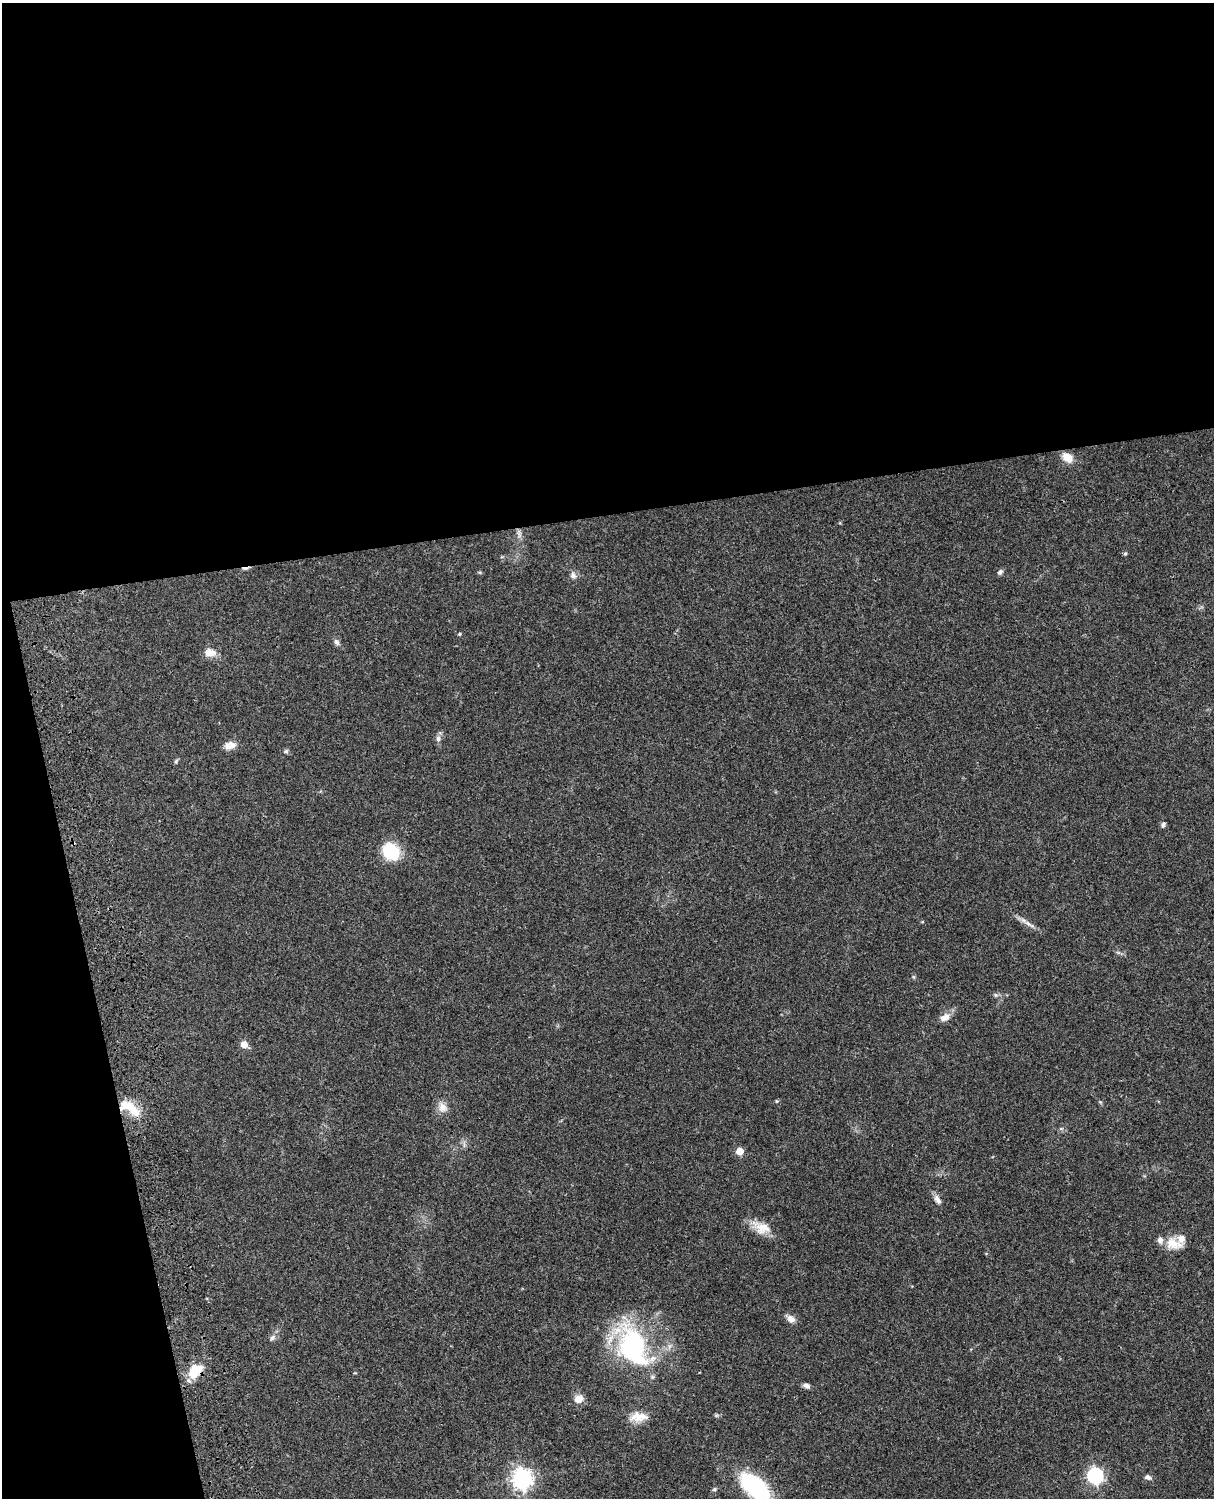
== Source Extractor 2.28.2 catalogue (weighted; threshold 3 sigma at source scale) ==
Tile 1 of 4 x 3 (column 1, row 1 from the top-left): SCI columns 121-1332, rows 3268-4763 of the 5087 x 4926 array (HDU 1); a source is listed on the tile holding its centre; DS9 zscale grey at full resolution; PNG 1216 x 1500 px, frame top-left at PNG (2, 3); no overlay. Shown black and unused: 39% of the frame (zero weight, under 3 of 4 exposures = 6% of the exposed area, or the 3 px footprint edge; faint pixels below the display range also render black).
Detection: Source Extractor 2.28.2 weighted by HDU 2 'WHT'; one run over the whole footprint, this tile lists its part. Background 0.0762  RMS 0.0058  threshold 0.0259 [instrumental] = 3 sigma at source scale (4.5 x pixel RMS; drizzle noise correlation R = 1.50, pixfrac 1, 0.05/0.05 arcsec/px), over >= 5 px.
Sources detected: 43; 1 inside a brighter object's white glare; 1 cosmic-ray / hot-pixel residue — not listed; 2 inside a brighter listed object's ellipse — not listed separately; the other 39 listed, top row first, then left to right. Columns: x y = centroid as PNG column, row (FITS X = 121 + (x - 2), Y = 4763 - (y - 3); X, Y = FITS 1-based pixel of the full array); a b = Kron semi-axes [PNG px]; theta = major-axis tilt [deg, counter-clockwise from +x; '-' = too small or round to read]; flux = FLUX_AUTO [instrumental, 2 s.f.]
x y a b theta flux
1067 457 14 9 -33 6.4
519 534 14 4 -77 2.4
1125 553 5 4 - 0.87
1000 572 7 5 46 1.5
573 575 10 8 -51 2.2
460 634 5 4 - 0.68
337 642 9 6 -63 1.8
210 653 13 9 -12 6.2
438 739 8 6 -89 1.9
230 745 15 9 10 4.6
286 751 7 5 16 1
176 761 7 4 65 0.89
1163 825 7 5 61 1.5
391 851 16 13 -54 28
922 922 5 3 - 0.43
1029 924 22 5 -28 3.6
996 995 6 5 - 1.2
945 1017 12 8 25 4.7
244 1044 6 6 - 5.5
777 1101 5 5 - 0.64
1100 1102 6 4 -70 0.69
443 1107 15 11 -60 4.7
130 1108 28 12 -33 14
740 1151 5 5 - 11
938 1199 14 6 -60 2.7
761 1228 26 14 -23 9.4
1173 1244 23 13 -15 9.4
790 1319 13 8 -38 3.3
272 1338 9 6 44 1.8
633 1347 55 35 -66 80
194 1372 18 12 84 12
806 1386 8 6 -31 2.1
578 1399 12 10 24 4.7
638 1417 25 12 4 8
1095 1476 7 6 - 150
1148 1477 9 6 -14 1.8
522 1479 8 7 - 320
755 1487 32 16 -40 61
714 1489 6 5 - 0.94
Overlapping masked pixels (flux is a lower limit): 1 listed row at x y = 130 1108
Isophote crosses this tile's border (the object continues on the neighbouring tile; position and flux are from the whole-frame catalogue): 1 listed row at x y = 755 1487